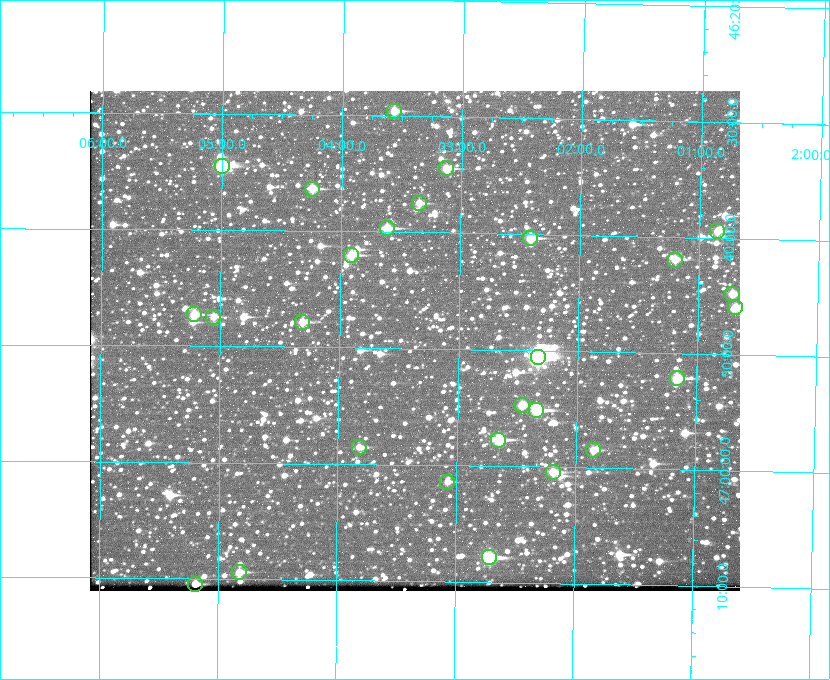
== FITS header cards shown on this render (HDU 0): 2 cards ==
NAXIS1  =                  650 / Width of table row in bytes
NAXIS2  =                  500 / Number of rows in table

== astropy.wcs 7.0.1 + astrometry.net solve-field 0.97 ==
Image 650 x 500 px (HDU 0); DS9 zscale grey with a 90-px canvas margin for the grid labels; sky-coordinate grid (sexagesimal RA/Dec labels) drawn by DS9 from the SOLVED WCS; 27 Tycho-2 reference stars matched to detected sources circled (green)
Header WCS: none
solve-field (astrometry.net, Tycho-2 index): SOLVED blind (the file carries no WCS)
Solved WCS: RA---TAN-SIP/DEC--TAN-SIP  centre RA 02:03:22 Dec +46:49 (30.84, +46.82 deg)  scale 5.16 arcsec/px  FOV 55.9' x 43.0'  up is +179 deg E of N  parity flipped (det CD > 0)
(file carries no celestial WCS; the grid is the blind solution)
Tycho-2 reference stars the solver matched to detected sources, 27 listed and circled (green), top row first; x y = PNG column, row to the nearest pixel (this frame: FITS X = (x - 90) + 1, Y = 500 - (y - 91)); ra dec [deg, ICRS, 3 dp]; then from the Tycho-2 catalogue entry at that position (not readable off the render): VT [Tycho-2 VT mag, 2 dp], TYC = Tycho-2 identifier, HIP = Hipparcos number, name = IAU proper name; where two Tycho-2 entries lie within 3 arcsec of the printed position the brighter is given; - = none
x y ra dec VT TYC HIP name
394 111 30.892 +46.493 10.70 3280-490-1 - -
222 166 31.250 +46.575 8.43 3281-919-1 - -
446 168 30.782 +46.574 10.16 3280-645-1 - -
312 189 31.061 +46.606 9.99 3281-582-1 - -
419 203 30.837 +46.625 10.69 3280-1254-1 - -
387 228 30.904 +46.661 9.60 3280-781-1 - -
717 231 30.213 +46.657 10.42 3280-803-1 - -
530 238 30.604 +46.672 9.47 3280-908-1 - -
351 255 30.978 +46.700 9.85 3281-909-1 - -
675 260 30.300 +46.699 10.25 3280-1695-1 - -
732 294 30.179 +46.746 10.21 3280-486-1 - -
735 307 30.172 +46.766 10.54 3280-993-1 - -
194 314 31.305 +46.788 10.64 3281-663-1 - -
213 317 31.264 +46.791 10.76 3281-86-1 - -
302 322 31.078 +46.798 10.61 3281-114-1 - -
538 357 30.583 +46.843 7.07 3280-746-1 9508 -
677 378 30.291 +46.869 9.33 3280-1647-1 - -
522 405 30.615 +46.912 10.08 3284-203-1 - -
536 410 30.584 +46.919 9.47 3284-629-1 - -
498 440 30.663 +46.962 9.31 3284-347-1 - -
359 447 30.956 +46.975 11.27 3285-185-1 - -
593 450 30.464 +46.975 10.61 3284-511-1 - -
553 472 30.548 +47.007 10.42 3284-727-1 - -
447 482 30.769 +47.024 11.20 3284-681-1 - -
489 557 30.679 +47.131 10.02 3284-307-1 - -
239 572 31.205 +47.157 10.28 3285-879-1 - -
195 584 31.297 +47.175 10.30 3285-914-1 - -